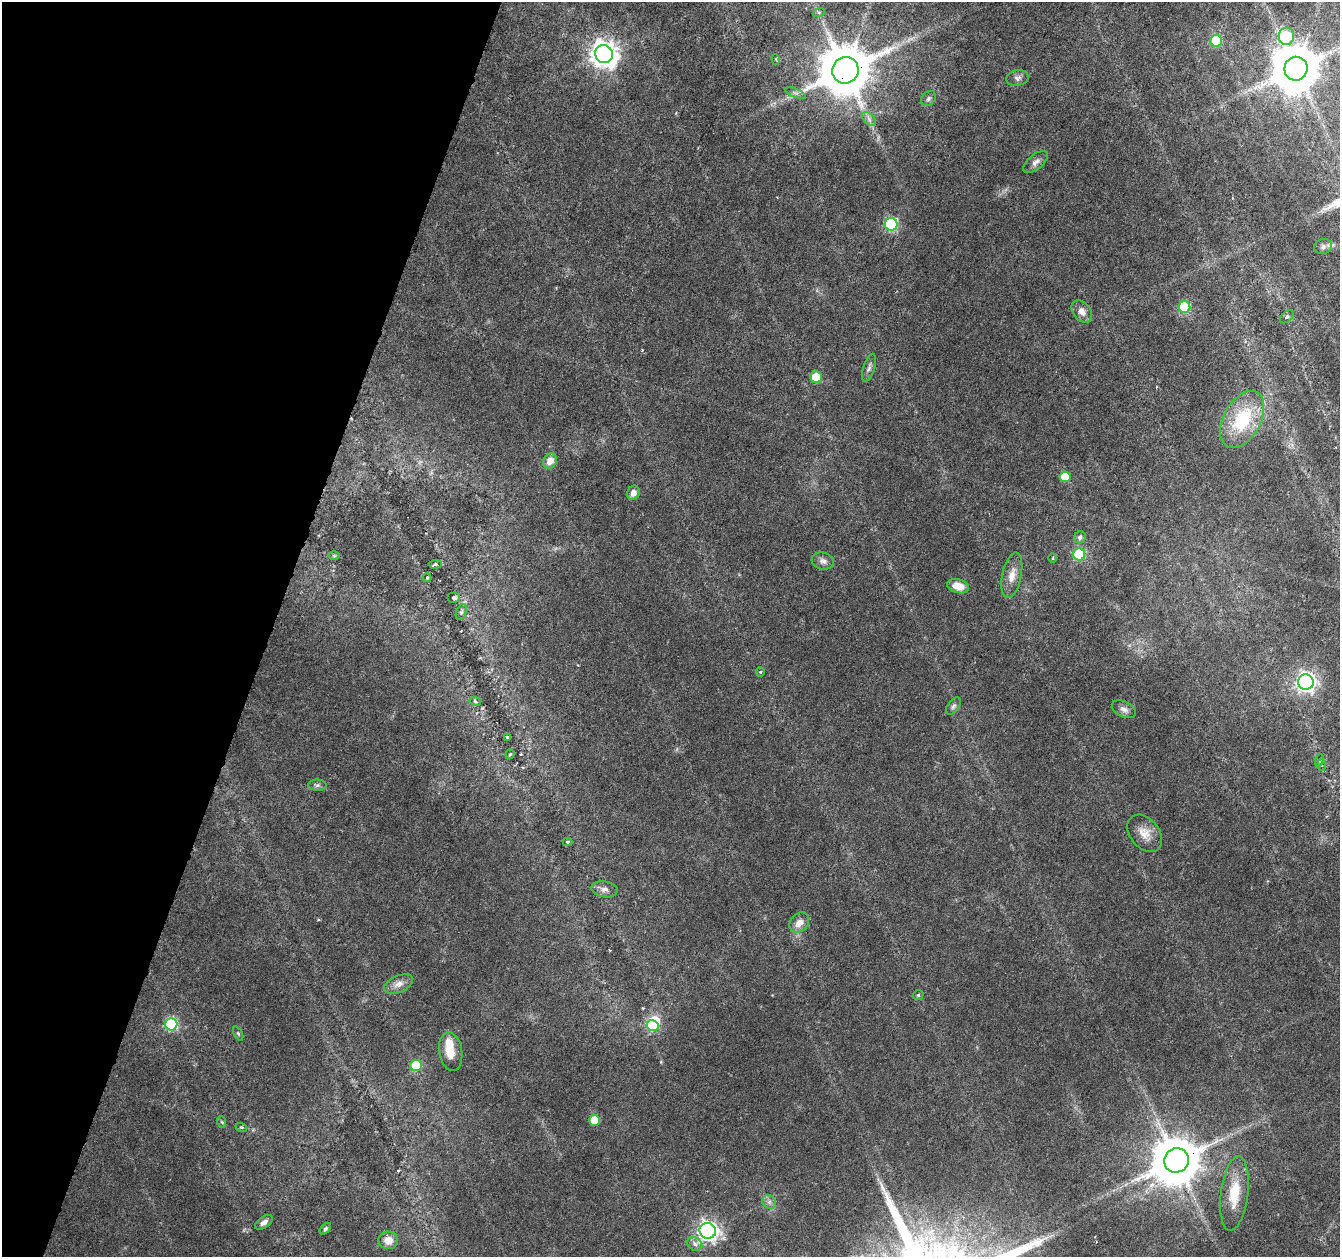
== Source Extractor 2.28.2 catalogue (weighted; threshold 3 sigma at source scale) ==
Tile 9 of 4 x 4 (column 1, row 3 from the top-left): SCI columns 1-1338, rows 1474-2728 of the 5361 x 5519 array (HDU 1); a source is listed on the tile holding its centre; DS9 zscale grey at full resolution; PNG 1342 x 1259 px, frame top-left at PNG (2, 2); each listed source drawn as its Kron ellipse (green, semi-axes under 4 px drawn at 4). Shown black and unused: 20% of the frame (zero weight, under 3 of 6 exposures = <1% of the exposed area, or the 3 px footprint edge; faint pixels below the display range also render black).
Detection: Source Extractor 2.28.2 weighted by HDU 2 'WHT'; one run over the whole footprint, this tile lists its part. Background 0.0165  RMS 0.0018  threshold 0.00718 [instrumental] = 3 sigma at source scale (4.09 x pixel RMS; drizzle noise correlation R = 1.36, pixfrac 0.8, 0.0396/0.0396 arcsec/px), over >= 5 px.
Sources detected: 68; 1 inside a brighter object's white glare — neither listed nor drawn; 1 inside a brighter listed object's ellipse — not listed separately; the other 66 listed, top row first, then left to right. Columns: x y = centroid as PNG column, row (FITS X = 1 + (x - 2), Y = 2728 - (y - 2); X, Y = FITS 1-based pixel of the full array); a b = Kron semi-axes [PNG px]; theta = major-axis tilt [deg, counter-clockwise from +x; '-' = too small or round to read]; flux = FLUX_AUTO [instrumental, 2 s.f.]
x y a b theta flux
819 12 6 4 18 0.28
1286 36 8 8 - 13
1216 41 6 6 - 13
604 54 9 8 - 220
776 59 5 2 - 0.17
1296 69 12 11 - 1100
845 70 13 13 - 1300
1017 78 11 8 12 0.64
796 93 11 4 -22 0.47
928 99 8 6 47 0.42
869 119 8 5 -46 0.5
1036 162 15 7 41 0.85
891 224 6 6 - 21
1323 247 9 7 19 0.65
1184 307 6 5 - 14
1082 311 12 8 -52 1.2
1287 317 8 5 43 0.35
869 368 14 5 73 0.61
816 377 6 6 - 4.8
1242 419 31 18 61 10
550 461 8 6 54 1.6
1065 477 5 5 - 4.1
633 493 7 6 - 0.79
1080 537 6 5 - 0.45
1079 554 6 6 - 16
334 556 6 4 0 0.21
1053 558 5 3 - 0.17
823 561 11 8 -15 0.85
435 564 6 4 3 0.4
1012 575 23 9 78 1.9
427 578 4 4 - 0.2
958 586 11 7 -15 2.2
454 598 6 5 - 0.33
461 612 8 5 69 0.35
760 672 4 4 - 0.18
1306 682 8 7 - 89
475 701 5 3 - 0.21
953 706 10 5 53 0.48
1124 709 13 7 -25 0.86
507 737 4 3 - 0.39
510 754 5 3 - 0.19
1320 760 6 4 71 0.24
1322 765 6 4 -88 0.22
317 785 9 5 -1 0.41
1145 833 21 14 -51 2.2
568 842 5 4 - 0.25
605 889 13 8 -10 0.91
799 923 11 8 49 1.5
399 984 15 8 24 1.3
918 995 5 4 - 0.25
171 1024 6 6 - 22
652 1026 6 5 - 11
238 1033 7 4 -63 0.22
451 1052 19 11 -81 2.4
416 1065 6 5 - 7.4
595 1120 5 5 - 3.9
222 1122 6 3 -70 0.2
241 1127 6 3 -18 0.21
1176 1160 12 12 - 1000
1234 1193 37 13 83 5.2
769 1202 7 6 - 0.55
264 1222 10 5 36 0.67
325 1229 7 4 46 0.28
708 1231 8 7 - 100
388 1240 9 9 - 1.6
695 1244 8 6 -34 0.6
Overlapping masked pixels (flux is a lower limit): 2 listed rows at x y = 845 70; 1176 1160